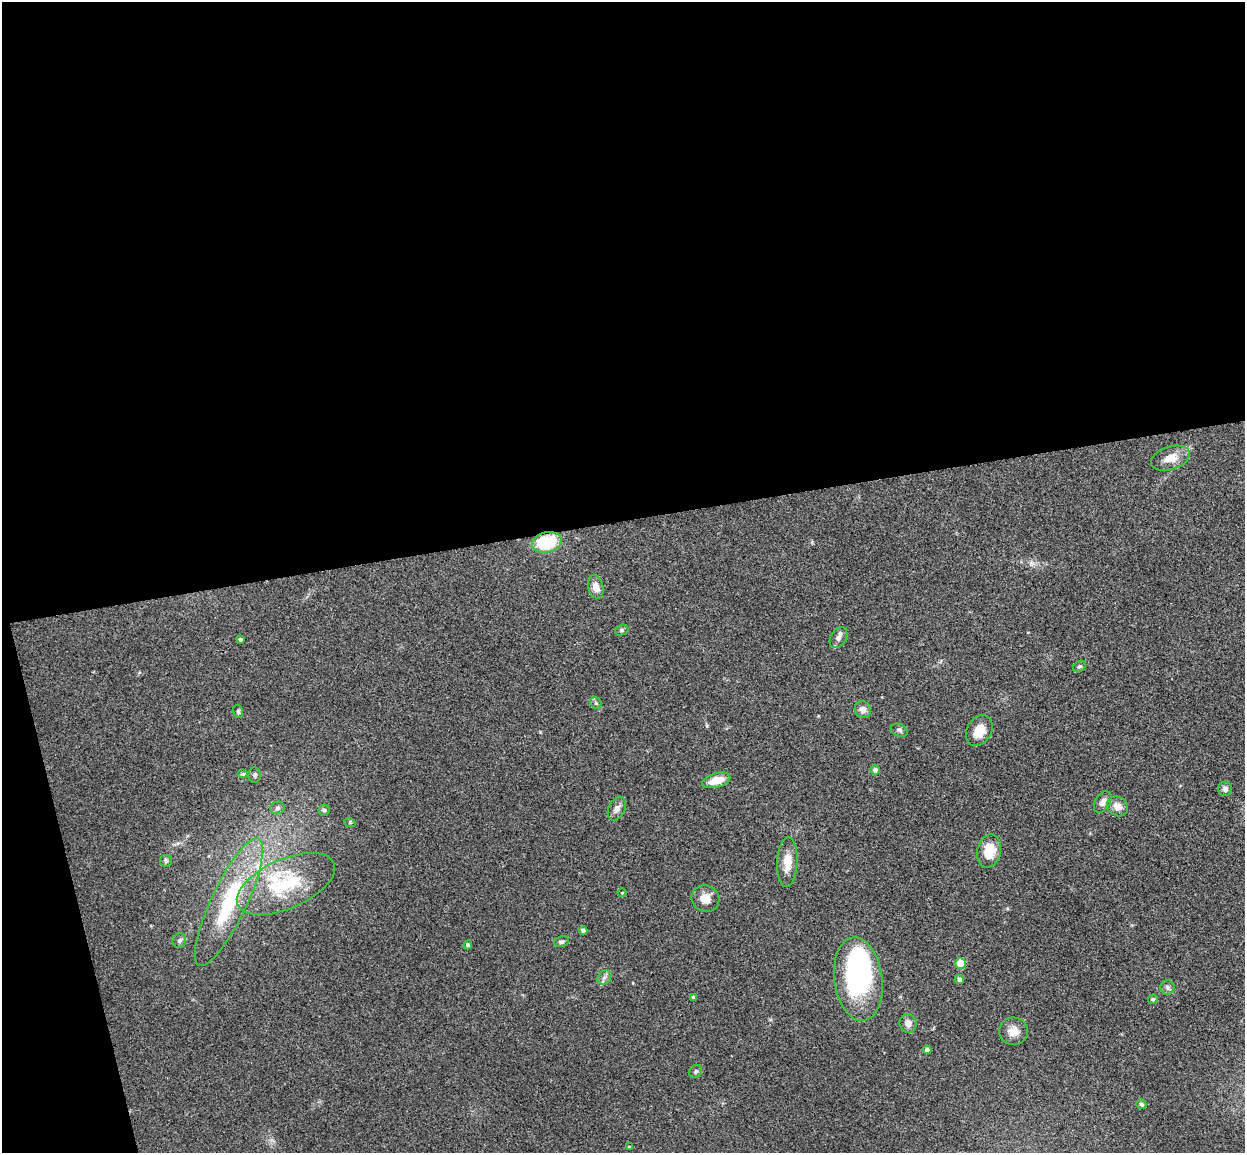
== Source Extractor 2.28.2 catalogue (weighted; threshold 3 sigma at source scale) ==
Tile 1 of 4 x 4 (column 1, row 1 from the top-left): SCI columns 58-1300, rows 3608-4758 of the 5085 x 5029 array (HDU 1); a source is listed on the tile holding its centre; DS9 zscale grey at full resolution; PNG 1247 x 1155 px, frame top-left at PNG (2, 2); each listed source drawn as its Kron ellipse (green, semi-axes under 4 px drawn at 4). Shown black and unused: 48% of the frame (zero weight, under 3 of 4 exposures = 5% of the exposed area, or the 3 px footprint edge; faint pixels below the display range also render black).
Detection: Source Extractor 2.28.2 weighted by HDU 2 'WHT'; one run over the whole footprint, this tile lists its part. Background 0.0705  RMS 0.0076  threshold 0.0343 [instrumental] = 3 sigma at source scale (4.5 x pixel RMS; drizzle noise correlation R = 1.50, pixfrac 1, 0.05/0.05 arcsec/px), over >= 5 px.
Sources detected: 50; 1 inside a brighter object's white glare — neither listed nor drawn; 2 inside a brighter listed object's ellipse — not listed separately; the other 47 listed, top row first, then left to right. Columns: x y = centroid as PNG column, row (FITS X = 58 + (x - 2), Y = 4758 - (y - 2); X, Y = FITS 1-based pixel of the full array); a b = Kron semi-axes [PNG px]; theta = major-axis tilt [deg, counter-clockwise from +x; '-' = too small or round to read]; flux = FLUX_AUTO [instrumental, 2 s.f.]
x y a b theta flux
1170 458 20 11 18 10
547 542 15 10 15 43
596 587 12 7 -76 6
622 630 7 5 15 1.4
838 638 11 7 57 3.5
240 639 3 3 - 1.5
1080 666 7 5 39 1.5
596 703 6 5 - 1.4
863 710 9 8 - 4
238 711 6 5 - 1.2
899 730 9 6 -24 1.9
979 731 16 12 60 13
875 770 5 4 - 2.6
242 774 5 4 - 1.6
255 775 7 6 - 1.7
716 780 14 7 16 11
1225 789 7 7 - 2.9
1103 802 11 7 58 3.8
1117 806 11 9 -32 5.9
277 808 7 6 - 2
617 809 12 8 64 4
324 810 6 5 - 1.2
350 823 6 3 -19 0.9
989 851 17 12 77 16
166 861 6 5 - 1.3
787 862 25 10 87 11
286 884 52 24 24 55
622 893 4 4 - 0.76
705 898 14 13 - 8.2
229 902 70 17 65 69
583 930 4 4 - 2.7
179 940 7 6 - 2
561 942 7 5 11 1.9
468 945 4 4 - 1.9
961 964 5 5 - 25
604 977 8 6 45 2.3
858 979 42 24 -82 120
959 979 4 4 - 2.7
1167 987 7 7 - 2.1
694 998 4 4 - 2.4
1153 999 5 4 - 1.3
908 1023 9 8 - 4.5
1013 1031 14 13 - 7.7
927 1050 4 4 - 3.6
696 1071 7 6 - 1.6
1141 1104 5 4 - 2.1
629 1147 4 4 - 0.9
Overlapping masked pixels (flux is a lower limit): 1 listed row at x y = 547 542